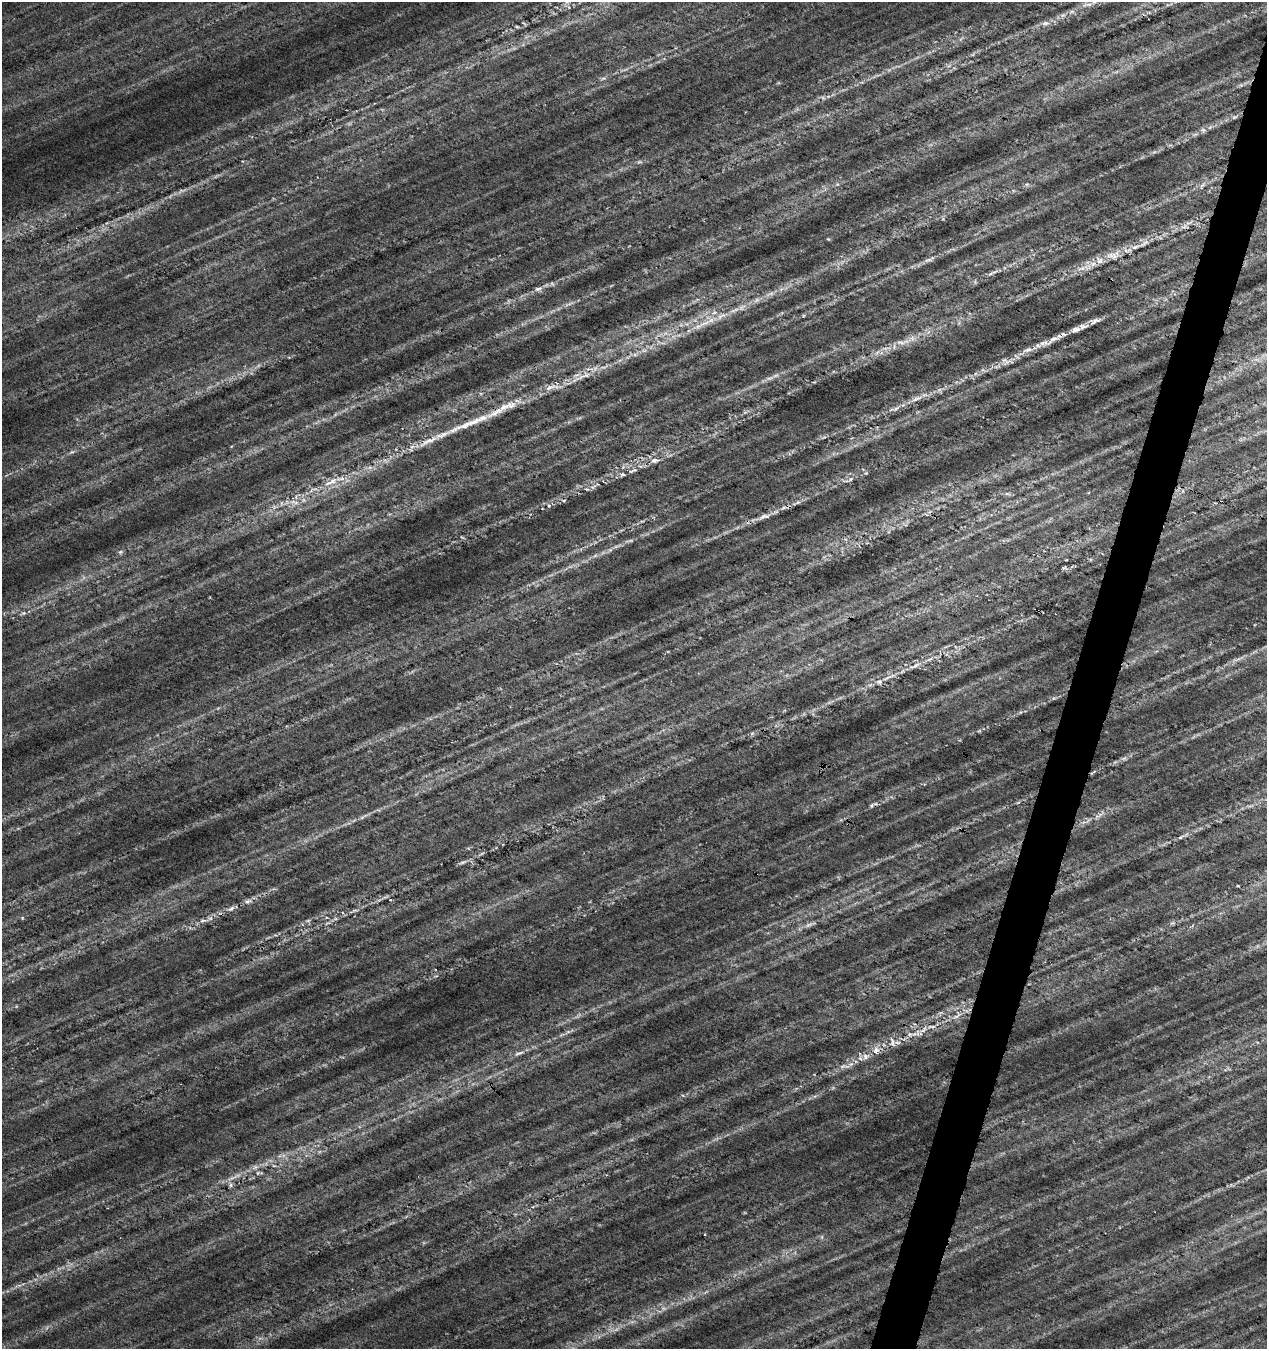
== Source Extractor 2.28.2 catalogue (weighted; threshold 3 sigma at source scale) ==
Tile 10 of 4 x 4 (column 2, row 3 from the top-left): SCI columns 1483-2747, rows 1360-2706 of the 5556 x 5402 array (HDU 1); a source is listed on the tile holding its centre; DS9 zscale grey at full resolution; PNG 1269 x 1351 px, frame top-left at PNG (2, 2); no overlay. Shown black and unused: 3% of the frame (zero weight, under 4 of 7 exposures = <1% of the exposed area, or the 3 px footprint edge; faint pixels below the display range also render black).
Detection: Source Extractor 2.28.2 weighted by HDU 2 'WHT'; one run over the whole footprint, this tile lists its part. Background 0.00813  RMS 0.012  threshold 0.048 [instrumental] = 3 sigma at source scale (4.09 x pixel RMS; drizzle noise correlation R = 1.36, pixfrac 0.8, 0.0396/0.0396 arcsec/px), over >= 5 px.
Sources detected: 37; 1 too faint to see at this stretch — not listed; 1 inside a brighter listed object's ellipse — not listed separately; the other 35 listed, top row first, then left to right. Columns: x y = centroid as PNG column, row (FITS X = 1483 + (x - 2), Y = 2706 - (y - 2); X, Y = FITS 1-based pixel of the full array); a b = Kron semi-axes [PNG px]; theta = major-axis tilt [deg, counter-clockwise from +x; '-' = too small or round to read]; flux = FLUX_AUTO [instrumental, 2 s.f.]
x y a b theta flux
1045 23 9 6 1 3.3
517 27 6 4 -19 1.3
1135 247 10 5 22 3.6
1114 256 9 6 -72 3.9
929 260 9 4 9 2.7
1093 264 8 5 45 4.3
990 274 7 4 18 2.1
538 289 9 6 10 3.4
1094 322 12 5 41 4.3
705 323 16 3 24 6.6
1075 330 11 6 13 5.6
1053 339 23 7 35 9.7
901 342 11 3 -11 3.1
1027 350 13 6 18 6.3
585 376 17 4 9 5.7
549 388 9 4 30 3.9
915 399 8 4 37 3
506 406 26 9 16 16
896 408 7 4 19 2.3
474 421 31 7 22 20
429 441 28 6 22 15
654 460 9 6 11 4.3
331 482 20 6 25 10
549 506 4 3 - 1.2
764 516 17 6 10 5.9
120 552 6 4 18 1.6
247 901 7 4 1 2.5
231 908 9 6 35 3.1
202 920 6 4 20 2
932 1026 8 4 -9 2.7
910 1034 7 4 18 2.4
892 1041 13 4 -72 3.2
876 1050 10 7 33 6.4
519 1053 16 3 18 3.8
865 1056 8 6 -66 4.3
Overlapping masked pixels (flux is a lower limit): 1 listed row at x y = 506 406
Unlisted compact peaks at least as high as the median listed source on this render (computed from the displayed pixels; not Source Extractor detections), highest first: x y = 879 682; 850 479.